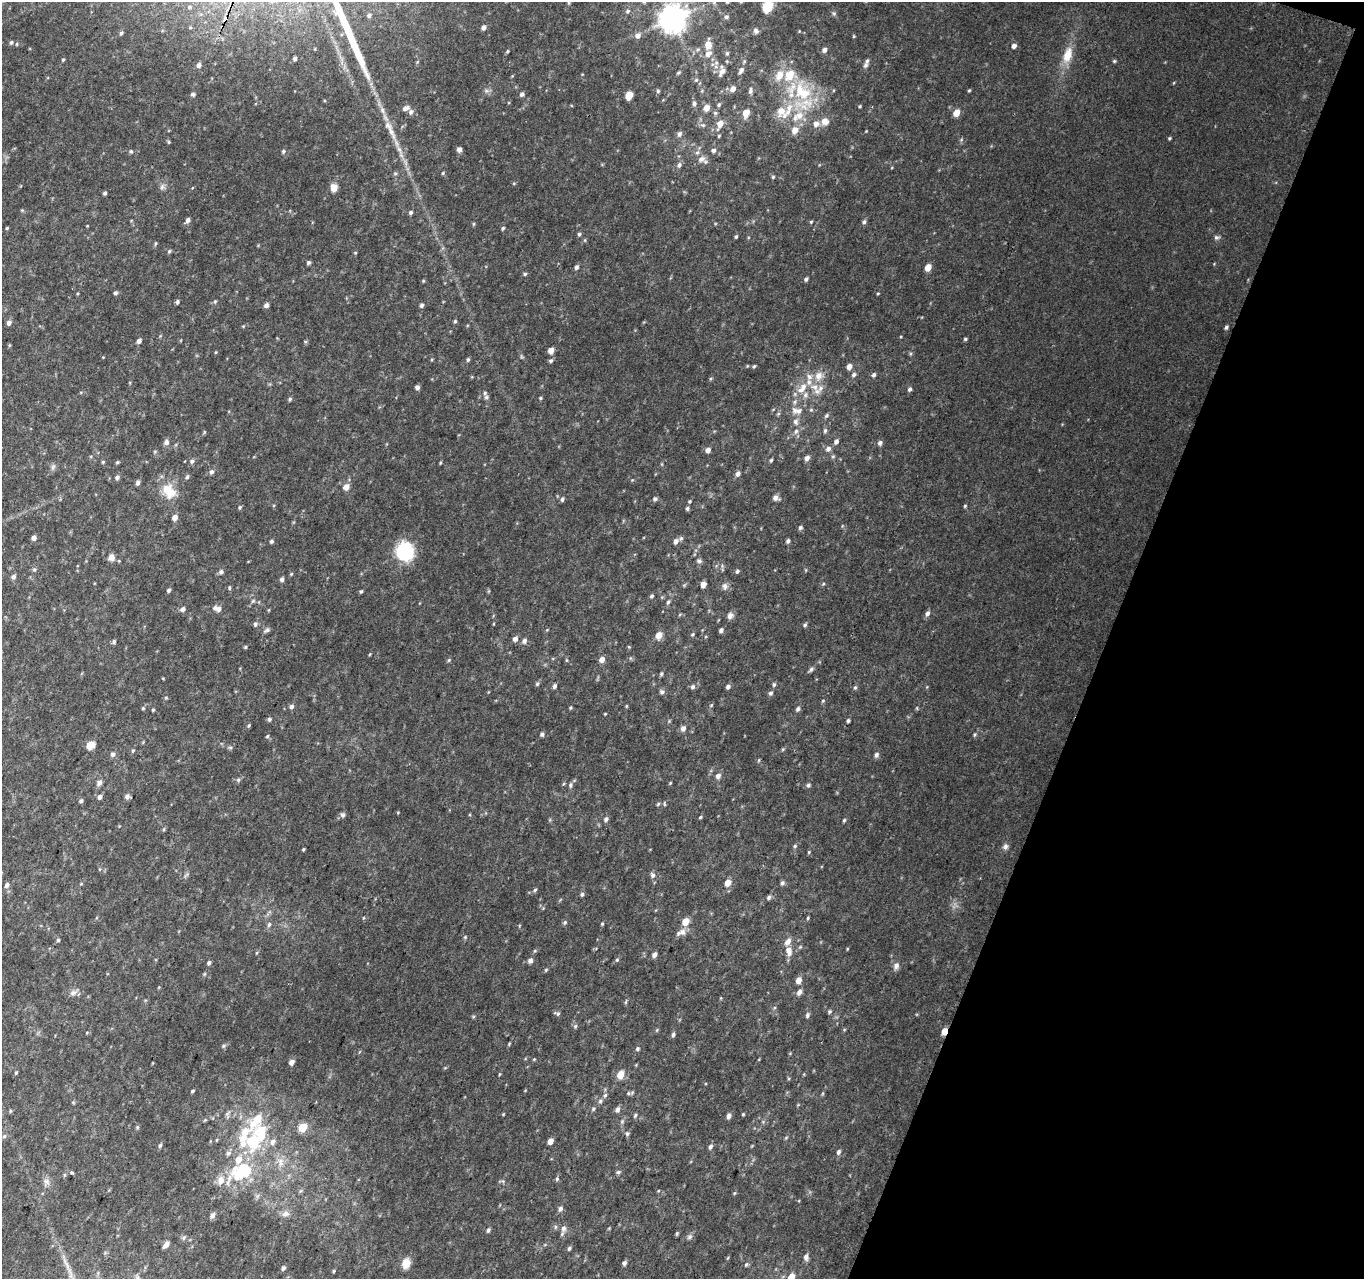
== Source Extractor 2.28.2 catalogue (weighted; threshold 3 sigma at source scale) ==
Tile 8 of 4 x 4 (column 4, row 2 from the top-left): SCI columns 4107-5468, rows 2873-4149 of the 5485 x 5679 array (HDU 1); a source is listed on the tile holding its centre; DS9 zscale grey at full resolution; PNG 1366 x 1281 px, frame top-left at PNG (2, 2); no overlay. Shown black and unused: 19% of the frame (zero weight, under 2 of 3 exposures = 2% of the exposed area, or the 3 px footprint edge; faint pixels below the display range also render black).
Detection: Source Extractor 2.28.2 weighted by HDU 2 'WHT'; one run over the whole footprint, this tile lists its part. Background 0.0468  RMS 0.011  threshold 0.0475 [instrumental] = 3 sigma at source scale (4.5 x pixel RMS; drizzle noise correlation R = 1.50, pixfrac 1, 0.0396/0.0396 arcsec/px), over >= 5 px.
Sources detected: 347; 1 inside a brighter object's white glare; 1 cosmic-ray / hot-pixel residue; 1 long thin detection or spike segment (spike, bleed or trail) — not listed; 24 inside a brighter listed object's ellipse — not listed separately; the other 320 listed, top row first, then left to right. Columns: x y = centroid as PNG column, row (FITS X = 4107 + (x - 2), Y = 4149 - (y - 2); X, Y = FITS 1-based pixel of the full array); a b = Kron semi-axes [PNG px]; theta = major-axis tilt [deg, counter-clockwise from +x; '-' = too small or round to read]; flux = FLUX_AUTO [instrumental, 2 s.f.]
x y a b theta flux
714 2 6 4 19 1.7
768 6 6 5 - 69
627 11 6 6 - 2.3
834 13 6 4 -1 1.5
369 15 5 5 - 2.3
726 17 6 5 - 2.4
225 19 5 4 - 120
672 19 9 8 - 1300
484 27 5 4 - 3.6
756 31 7 6 - 2.8
121 33 6 5 - 2.1
638 36 7 6 - 4.8
11 42 5 5 - 2
708 45 8 7 - 8.9
1014 46 5 5 - 3.5
698 49 6 4 19 1.5
824 50 5 5 - 3.8
507 51 4 3 - 1.2
727 53 5 4 - 1.5
708 54 11 8 26 5.2
1067 55 21 11 70 16
295 59 4 4 - 2.3
63 60 5 4 - 1.2
744 61 6 3 -73 1.2
1114 61 5 4 - 1.3
199 65 6 5 - 3.2
865 65 7 6 - 2.5
741 70 7 5 60 3.6
722 72 11 6 63 5.3
678 73 6 3 31 1.3
779 75 14 9 62 12
696 80 5 5 - 1.5
733 89 7 6 - 5.2
969 90 4 3 - 1.1
658 91 4 4 - 1.5
750 91 8 5 84 2.6
193 94 5 4 - 2.2
522 94 5 5 - 2.5
803 94 29 22 -56 57
629 95 6 5 - 20
694 104 5 5 - 2.3
719 105 5 4 - 1.5
860 106 4 3 - 1
406 108 9 5 23 3.9
706 108 6 5 - 7.5
781 111 19 14 -61 17
411 112 7 6 - 3.2
715 113 5 5 - 1.5
746 113 6 5 - 15
956 113 6 5 - 11
825 121 11 10 - 7.1
720 124 9 6 63 9.2
703 125 6 6 - 2
795 130 7 6 - 9.3
391 131 31 8 -68 15
679 134 7 6 - 3
1169 138 4 3 - 1.2
459 150 5 4 - 4.6
713 150 6 5 - 2.7
283 151 5 5 - 1.7
701 159 11 8 22 5.5
679 165 7 5 56 2.9
395 173 5 5 - 1.5
443 173 5 4 - 1.1
773 177 5 4 - 1.1
334 188 5 5 - 15
105 193 4 4 - 1.7
411 212 5 4 - 1.9
188 220 6 5 - 3.3
811 222 5 4 - 1.2
864 222 6 5 - 2
7 228 4 3 - 1.1
503 228 5 4 - 1.5
579 234 4 4 - 1.8
736 237 5 3 - 1.4
1216 237 7 6 - 2.4
169 251 5 4 - 1.5
355 253 5 3 - 0.82
309 262 5 4 - 1.9
576 267 6 5 - 2.3
928 267 6 5 - 10
525 274 4 4 - 1.5
806 279 5 3 - 2.1
423 281 5 4 - 1
115 293 5 5 - 2.2
878 293 4 3 - 0.81
215 301 5 5 - 1.4
177 302 5 4 - 1.8
266 305 5 4 - 4
421 305 5 4 - 2.5
455 321 4 4 - 1.3
9 323 6 5 - 3.4
1226 327 5 4 - 1.9
965 339 4 4 - 1.5
139 341 5 4 - 3.7
551 350 5 4 - 8.2
216 352 5 3 - 0.85
432 359 4 3 - 0.92
468 359 5 4 - 1.6
551 360 6 5 - 1.9
754 366 5 4 - 1.3
849 366 6 5 - 5.9
854 375 6 5 - 2.4
874 375 6 5 - 2.1
819 376 12 10 60 9.2
417 387 4 4 - 3.1
815 387 12 8 -22 9.2
802 388 19 9 50 13
910 389 5 4 - 2.2
486 397 6 5 - 1.9
540 398 4 4 - 1.1
290 399 5 4 - 1.7
795 410 9 8 - 5.3
826 415 7 5 49 1.7
795 421 8 7 - 3.5
796 431 7 6 - 3
825 431 7 4 64 1.8
166 442 6 6 - 3.6
836 442 7 5 50 2.9
880 443 6 5 - 2.8
828 449 7 6 - 3.7
708 450 5 5 - 4.3
155 451 5 3 - 1
833 456 6 4 19 1.2
807 458 6 5 - 4.1
771 460 5 4 - 1.5
192 461 6 5 - 2.3
117 462 5 3 - 1.2
211 472 6 5 - 2.7
738 474 6 5 - 3.5
187 477 6 4 72 1.8
117 478 5 4 - 2.9
138 483 5 4 - 2.8
346 487 6 5 - 7.4
169 491 22 15 -54 20
775 498 6 6 - 4.6
562 499 6 4 71 2.3
655 499 6 5 - 2.4
689 501 5 4 - 1.3
965 506 5 4 - 1
240 507 5 4 - 1.4
687 508 5 5 - 1.9
174 518 5 5 - 6.2
800 528 5 5 - 2.1
34 538 5 4 - 4.6
681 538 6 5 - 2
271 541 5 4 - 1.8
676 541 6 5 - 4.1
788 541 5 4 - 2.3
405 551 15 14 - 68
111 557 9 8 - 5.1
699 561 7 6 - 2.4
34 569 6 4 1 1.4
737 571 5 4 - 1.9
221 572 6 5 - 2.6
291 574 5 4 - 1
13 577 6 5 - 2.8
282 579 5 5 - 2.8
703 584 5 4 - 6.6
823 584 5 4 - 1.1
725 586 8 7 - 3.9
229 588 6 4 -90 1.1
169 590 4 4 - 2.1
361 591 5 3 - 1.3
651 596 5 4 - 1.7
253 601 7 4 45 1.6
668 602 5 4 - 1.9
183 609 6 5 - 3.4
219 609 7 6 - 4.1
927 613 7 5 55 3.4
730 616 8 6 74 4.6
255 624 6 5 - 2.3
805 625 5 4 - 1.8
267 630 9 5 32 2.4
721 630 5 4 - 2.8
692 634 5 4 - 1.4
659 635 6 5 - 11
515 639 6 6 - 3.9
114 641 6 4 75 1.8
524 641 7 6 - 3.2
245 647 4 4 - 1.2
629 647 5 3 - 0.85
370 654 5 3 - 0.86
602 659 5 5 - 6.8
449 660 5 5 - 1.3
566 660 6 3 -71 1
811 669 8 5 44 2.3
661 674 5 4 - 1.5
537 684 5 5 - 1.5
774 684 6 4 -90 1.7
554 686 5 4 - 2.6
693 687 6 6 - 2.4
728 687 5 4 - 2.8
855 687 5 4 - 1.4
662 692 6 5 - 2.6
771 693 6 5 - 2.3
166 698 6 4 0 1.1
711 705 6 4 45 1.1
291 706 6 5 - 2.6
143 708 4 4 - 1.1
570 708 5 3 - 1.1
798 709 6 5 - 2.5
153 710 4 3 - 1.1
605 714 3 3 - 0.8
269 719 5 4 - 2
848 720 4 3 - 1.7
249 725 5 3 - 1.1
683 728 6 5 - 4.3
542 734 5 4 - 2.1
975 734 6 4 59 1.5
267 736 4 4 - 1.2
90 745 8 6 27 12
230 748 5 5 - 1.6
783 749 6 4 18 1.1
133 751 5 4 - 1.3
113 754 6 6 - 2.9
876 755 6 5 - 2.9
718 776 6 6 - 4
238 780 6 5 - 1.7
99 783 8 6 55 3.5
670 783 4 3 - 0.88
570 785 6 5 - 2.1
808 785 5 5 - 2
127 796 6 5 - 3.2
100 797 6 5 - 2.7
81 801 5 5 - 2
658 804 6 3 46 1.2
343 815 6 6 - 2.8
700 817 4 3 - 1.4
606 819 6 5 - 2.6
844 820 5 3 - 1.3
164 829 5 3 - 1.1
795 846 5 4 - 1.5
1005 847 8 7 - 3.1
303 849 3 3 - 1.1
809 852 5 3 - 0.98
653 875 7 6 - 3
728 883 6 5 - 9.7
782 883 6 5 - 2
81 884 5 3 - 0.89
7 885 6 5 - 2.9
535 890 5 4 - 1.5
582 894 5 4 - 1.9
769 897 6 5 - 2.4
363 918 4 3 - 0.77
808 918 5 3 - 1.1
685 921 6 5 - 13
565 922 6 5 - 1.7
602 924 4 4 - 1.1
269 925 7 5 63 2.2
682 932 9 8 - 5.1
465 937 5 4 - 1.2
58 940 4 4 - 1.4
847 949 5 3 - 0.79
789 951 11 8 -80 7.5
654 955 5 4 - 4
617 960 5 4 - 1.3
530 961 6 5 - 3.7
209 963 5 4 - 2.3
896 966 9 8 - 4
546 970 5 4 - 1.2
798 980 5 4 - 9.1
799 992 7 5 59 4.3
73 993 10 7 19 4.2
829 1011 5 4 - 1.5
558 1014 7 5 -10 2
807 1015 6 5 - 2
575 1026 6 5 - 1.7
657 1030 6 3 71 1.1
944 1031 5 4 - 13
673 1035 5 5 - 2.1
509 1044 4 3 - 1
223 1046 6 4 71 1.4
637 1049 5 5 - 1.9
291 1062 5 4 - 5
16 1073 5 4 - 1.2
620 1074 6 5 - 18
192 1091 4 3 - 1.3
628 1093 6 4 -47 1.4
605 1095 7 5 83 2.4
600 1101 6 5 - 2
593 1109 6 5 - 1.7
617 1109 7 5 67 3.3
10 1111 5 3 - 1.1
743 1114 4 4 - 0.94
635 1115 6 4 68 1.5
728 1116 6 5 - 3.5
622 1121 6 5 - 1.8
137 1127 5 4 - 1.2
302 1127 5 5 - 31
261 1134 33 20 -70 48
627 1134 6 5 - 1.8
4 1136 6 4 48 1.6
550 1141 5 4 - 7.4
160 1145 6 4 71 1.8
710 1147 6 5 - 2.5
838 1152 6 5 - 2.6
281 1162 14 6 79 6.3
618 1172 6 5 - 1.9
72 1173 4 3 - 2.1
239 1174 37 26 33 57
557 1179 6 5 - 1.6
47 1182 10 7 -47 4.2
734 1193 5 4 - 1
560 1209 6 5 - 2.9
285 1214 11 7 17 4.6
212 1215 7 5 56 3.5
563 1228 9 7 85 4.6
677 1234 6 4 71 1.3
184 1237 6 4 20 1.5
690 1237 8 5 51 2.4
166 1245 7 4 47 5.1
569 1248 6 4 52 1.8
806 1257 8 6 -87 3.8
406 1263 11 8 75 11
624 1263 5 4 - 2.8
746 1264 6 4 66 1.5
283 1268 5 4 - 2.3
334 1271 4 3 - 1.2
791 1277 6 5 - 18
Overlapping masked pixels (flux is a lower limit): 2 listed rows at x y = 225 19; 944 1031
Isophote crosses this tile's border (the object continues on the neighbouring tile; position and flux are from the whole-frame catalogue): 3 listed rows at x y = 768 6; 672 19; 791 1277